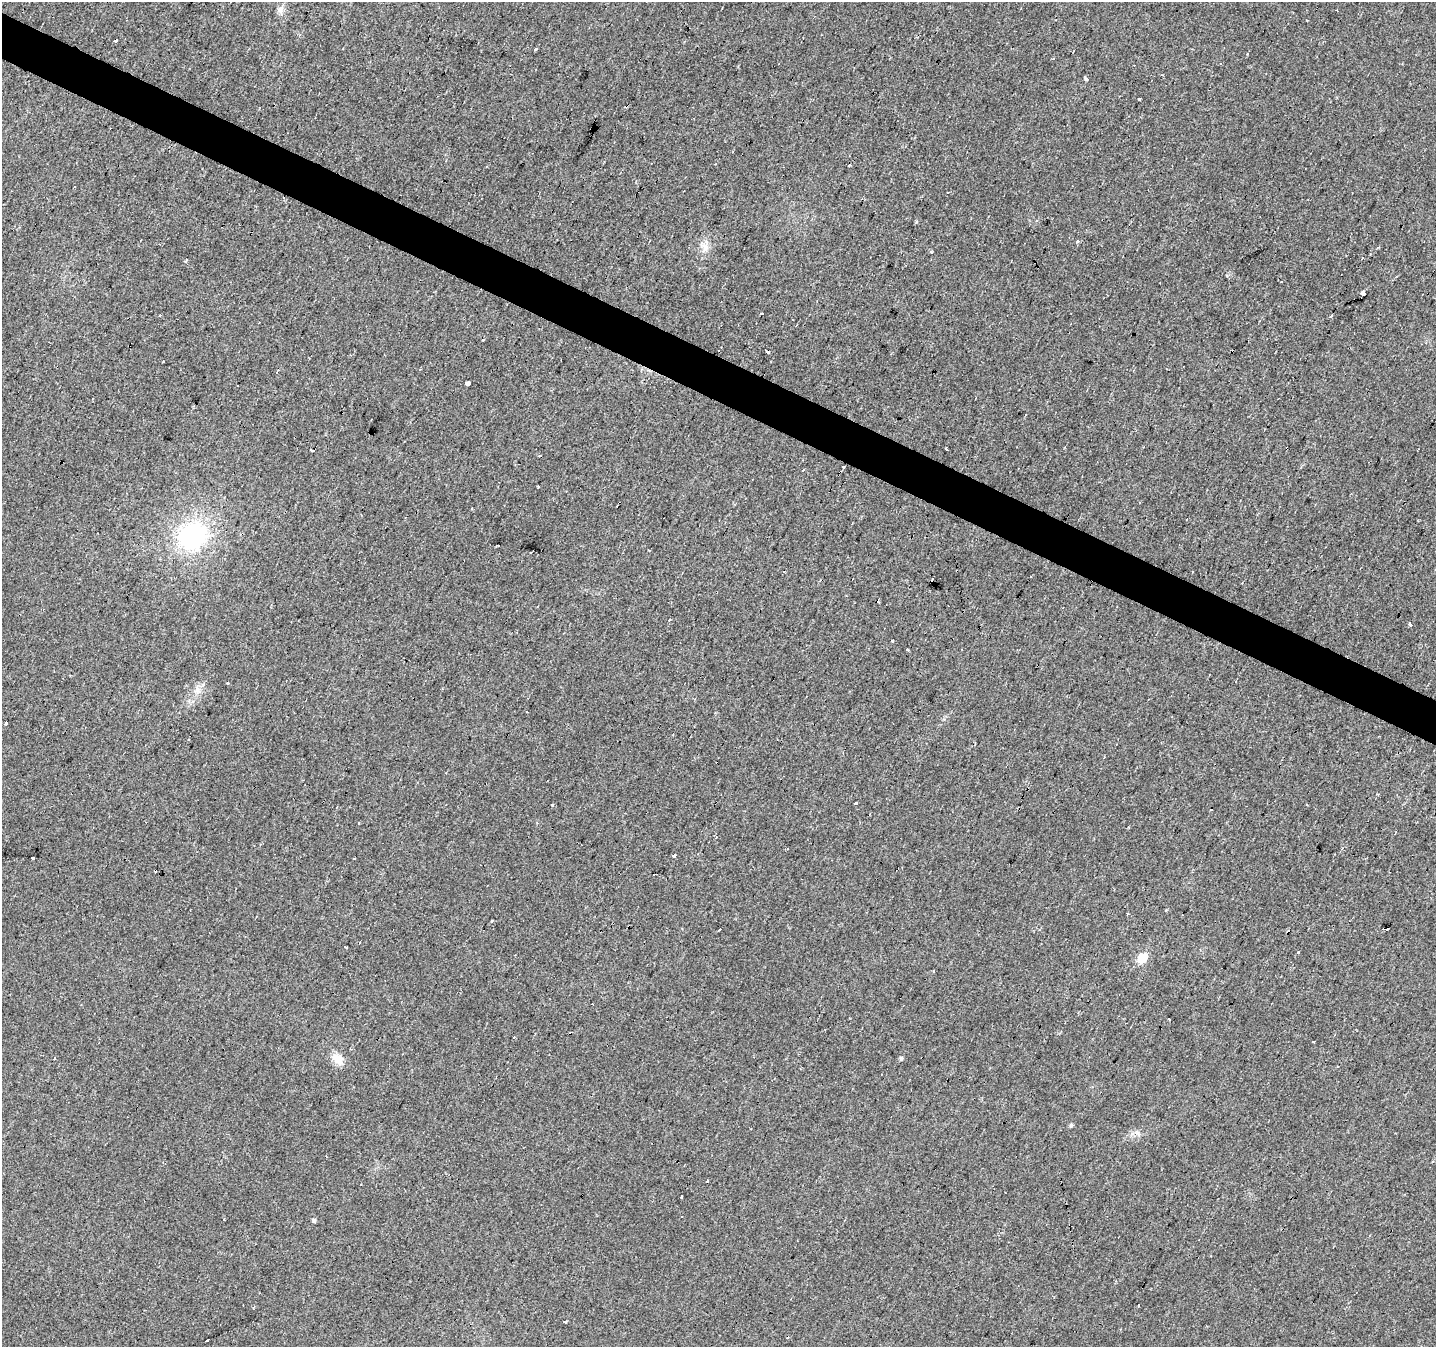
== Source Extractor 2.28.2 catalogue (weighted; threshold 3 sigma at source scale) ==
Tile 11 of 4 x 4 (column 3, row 3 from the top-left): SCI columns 2874-4307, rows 1611-2955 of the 5741 x 5843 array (HDU 1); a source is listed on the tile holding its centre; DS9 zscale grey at full resolution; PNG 1438 x 1349 px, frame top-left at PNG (2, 2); no overlay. Shown black and unused: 3% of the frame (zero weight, under 2 of 3 exposures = <1% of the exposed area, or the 3 px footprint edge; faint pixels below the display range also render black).
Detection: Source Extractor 2.28.2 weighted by HDU 2 'WHT'; one run over the whole footprint, this tile lists its part. Background 0.022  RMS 0.006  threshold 0.0268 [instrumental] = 3 sigma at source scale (4.5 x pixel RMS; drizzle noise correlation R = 1.50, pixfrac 1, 0.0396/0.0396 arcsec/px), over >= 5 px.
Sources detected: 90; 31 cosmic-ray / hot-pixel residue — not listed; the other 59 listed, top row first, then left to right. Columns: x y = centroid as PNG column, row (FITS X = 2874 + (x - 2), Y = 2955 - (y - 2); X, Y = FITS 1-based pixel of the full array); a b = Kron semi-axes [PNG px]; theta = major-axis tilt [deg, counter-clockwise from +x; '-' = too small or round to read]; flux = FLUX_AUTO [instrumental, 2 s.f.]
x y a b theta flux
280 9 10 7 65 2.8
116 40 3 3 - 4.7
535 49 3 3 - 8.6
1053 59 3 3 - 1.6
1086 79 4 3 - 5
1140 98 4 3 - 3.7
916 222 3 3 - 3.5
1077 241 3 3 - 7.2
704 247 14 6 -81 3.5
932 252 3 3 - 5.4
1362 258 3 2 - 0.92
186 261 3 3 - 0.85
1363 293 4 3 - 14
762 313 3 2 - 0.6
483 339 3 3 - 1.6
163 361 3 2 - 0.44
277 372 4 2 - 0.63
467 384 4 3 - 20
946 449 5 2 - 1.6
843 467 3 3 - 2
803 470 3 2 - 0.85
1187 519 3 2 - 1
192 536 28 23 34 74
1193 572 3 2 - 0.77
1410 624 5 3 - 1.4
907 650 3 3 - 6.4
227 682 3 3 - 4
197 690 10 6 82 3.1
5 723 4 3 - 6.2
188 740 3 2 - 0.67
856 803 3 3 - 2.3
552 804 3 3 - 2.9
1307 804 3 2 - 0.7
359 823 3 3 - 1.5
716 838 3 3 - 1.5
674 855 3 3 - 2.9
33 858 3 3 - 2.5
654 874 4 3 - 2.5
1165 911 3 3 - 0.6
1128 913 4 3 - 0.48
491 921 3 3 - 2
719 929 4 3 - 2.1
359 943 3 2 - 0.88
346 947 4 3 - 1
1298 952 3 3 - 2.3
1142 958 6 6 - 28
514 1037 3 3 - 1.7
1314 1042 8 4 60 5.5
54 1058 3 3 - 4.5
901 1058 6 4 71 0.82
338 1059 16 12 -43 6.7
1071 1125 5 5 - 1
707 1181 3 3 - 2.1
681 1196 3 3 - 3.9
223 1219 3 3 - 3.2
313 1220 5 5 - 0.98
254 1307 4 2 - 0.64
564 1322 4 3 - 1.2
208 1340 3 3 - 6.4
Overlapping masked pixels (flux is a lower limit): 1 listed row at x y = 843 467
Unlisted compact peaks at least as high as the median listed source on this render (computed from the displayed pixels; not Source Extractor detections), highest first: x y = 1227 276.